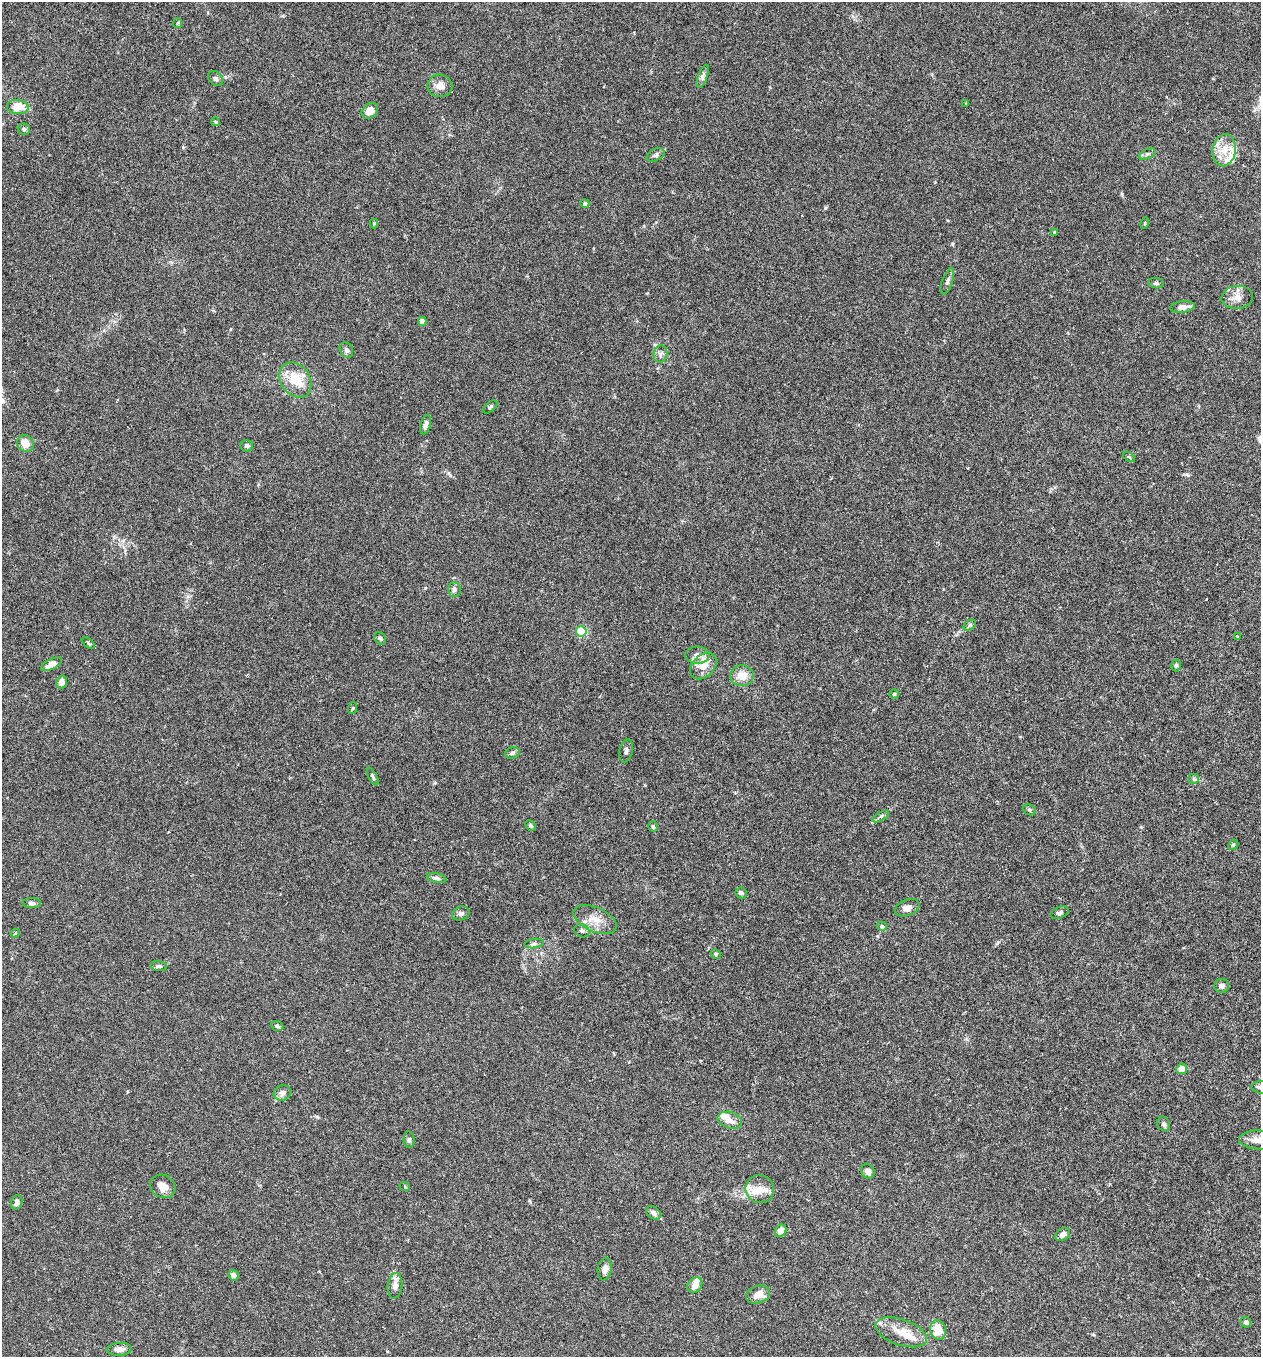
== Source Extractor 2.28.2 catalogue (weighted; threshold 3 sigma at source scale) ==
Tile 6 of 4 x 4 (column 2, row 2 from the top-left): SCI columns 1450-2708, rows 2736-4090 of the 5545 x 5468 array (HDU 1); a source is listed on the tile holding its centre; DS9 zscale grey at full resolution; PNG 1263 x 1359 px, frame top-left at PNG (2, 2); each listed source drawn as its Kron ellipse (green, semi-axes under 4 px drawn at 4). Nothing masked; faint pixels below the display range render black.
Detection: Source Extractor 2.28.2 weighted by HDU 2 'WHT'; one run over the whole footprint, this tile lists its part. Background 0.0167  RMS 0.0019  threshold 0.00797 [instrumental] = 3 sigma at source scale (4.09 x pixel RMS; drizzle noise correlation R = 1.36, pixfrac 0.8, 0.05/0.05 arcsec/px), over >= 5 px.
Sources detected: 97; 6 inside a brighter listed object's ellipse — not listed separately; the other 91 listed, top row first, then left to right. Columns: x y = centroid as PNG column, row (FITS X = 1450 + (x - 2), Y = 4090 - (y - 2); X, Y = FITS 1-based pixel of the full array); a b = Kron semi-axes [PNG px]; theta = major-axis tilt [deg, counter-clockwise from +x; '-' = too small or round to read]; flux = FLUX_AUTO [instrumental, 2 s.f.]
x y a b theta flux
178 23 5 4 - 0.19
703 76 12 4 70 0.58
215 78 8 6 -44 0.47
440 86 12 11 - 1.5
966 104 3 2 - 0.24
18 107 11 7 -7 3.4
370 111 9 7 42 1.4
216 122 4 3 - 0.25
24 129 6 5 - 0.38
1224 150 16 11 82 2.6
1147 154 9 4 25 0.35
655 155 9 6 27 0.51
585 203 4 4 - 0.5
374 223 5 4 - 0.3
1145 223 5 3 - 0.16
1055 232 4 3 - 0.18
947 281 13 5 71 0.64
1156 283 8 5 -8 0.33
1237 297 15 11 4 1.6
1182 307 12 6 7 1.2
422 321 4 4 - 1
346 350 8 6 -60 0.49
660 354 9 6 75 0.55
295 380 19 14 -55 4.1
490 407 8 5 40 0.33
426 424 10 5 75 0.65
25 443 8 8 - 1.8
247 446 6 6 - 0.41
1129 457 7 3 -37 0.22
454 589 7 6 - 0.5
970 625 7 4 34 0.32
581 631 5 5 - 15
1237 637 3 3 - 0.2
380 638 7 5 -53 0.36
88 643 7 3 -37 0.24
697 655 12 8 -1 1.3
51 664 11 5 26 1.3
1176 665 6 4 73 0.31
703 666 15 10 44 2.1
742 676 12 10 3 2.1
61 682 6 5 - 1.1
894 694 5 4 - 0.22
353 708 6 3 71 0.19
626 751 11 6 76 0.58
512 753 7 5 17 0.38
373 777 9 4 -63 0.34
1194 779 5 5 - 0.29
1029 810 7 5 -22 0.31
881 816 9 4 30 0.42
531 825 6 4 -46 0.34
653 826 5 4 - 0.35
1233 845 5 4 - 0.22
436 878 10 4 -12 0.52
741 893 6 5 - 0.43
32 903 9 5 0 0.45
907 908 13 8 20 0.94
461 913 9 6 20 0.54
1060 913 9 5 23 0.47
595 920 23 12 -24 2.5
882 926 5 4 - 0.44
582 931 8 6 -26 0.49
15 933 5 4 - 0.22
534 944 10 4 8 0.47
716 954 5 4 - 0.29
159 966 8 5 -4 0.43
1222 986 7 6 - 0.54
277 1026 6 4 -21 0.39
1182 1069 5 5 - 1.4
1260 1087 9 6 -2 0.57
282 1093 9 7 24 0.7
730 1120 12 8 -17 1.3
1164 1124 7 6 - 0.46
409 1140 8 5 89 0.39
1258 1140 18 9 -2 1.6
868 1171 7 6 - 0.77
163 1186 13 11 -30 1.5
405 1187 5 3 - 0.15
760 1189 14 14 - 2.2
17 1202 7 5 70 0.73
653 1213 8 6 -36 0.62
781 1231 6 5 - 1.8
1063 1234 8 6 36 0.9
605 1269 11 7 81 1
233 1275 5 5 - 0.64
695 1285 8 7 - 1.3
395 1286 13 7 84 1.2
758 1294 12 8 20 1.6
1246 1322 5 5 - 0.45
938 1330 10 7 -77 3.1
901 1332 27 13 -19 3.1
119 1349 12 6 3 0.9
Isophote crosses this tile's border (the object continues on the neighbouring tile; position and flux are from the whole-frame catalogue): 2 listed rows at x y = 1260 1087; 1258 1140
Unlisted compact peaks at least as high as the median listed source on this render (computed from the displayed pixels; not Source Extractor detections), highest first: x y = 825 208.